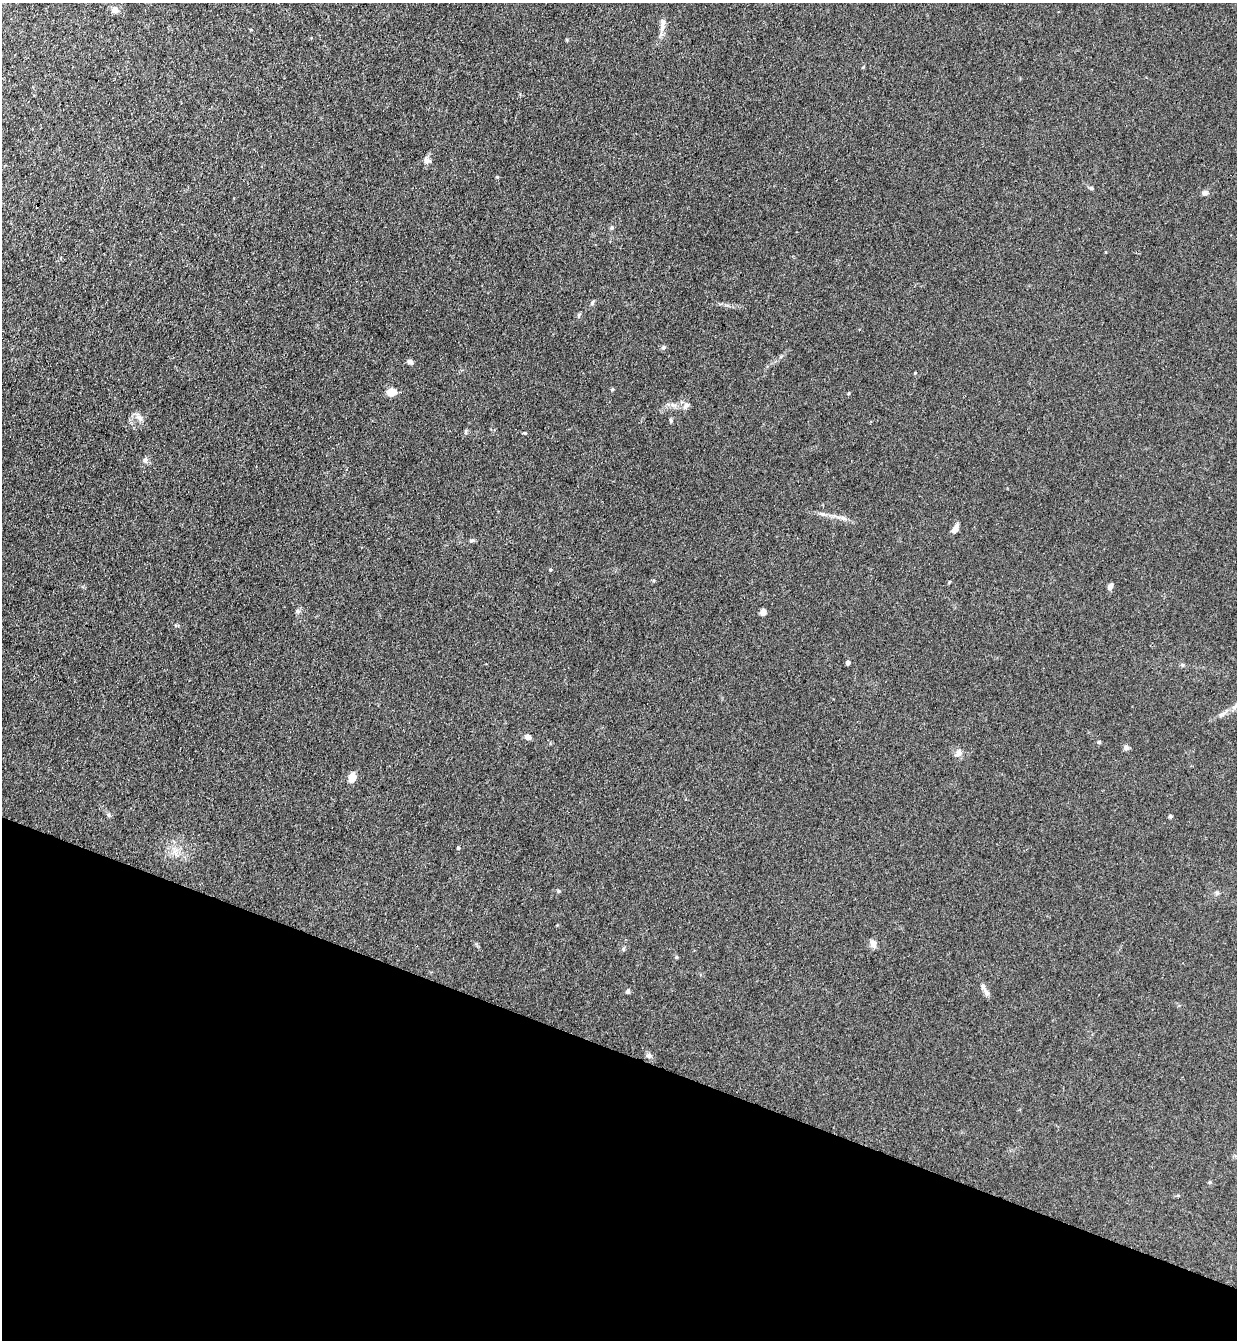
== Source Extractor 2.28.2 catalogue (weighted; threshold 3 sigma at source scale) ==
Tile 15 of 4 x 4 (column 3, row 4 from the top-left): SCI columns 2660-3894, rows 23-1360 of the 5447 x 5397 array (HDU 1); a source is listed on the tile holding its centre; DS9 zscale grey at full resolution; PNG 1239 x 1342 px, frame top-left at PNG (2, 3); no overlay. Shown black and unused: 22% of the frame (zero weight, under 3 of 4 exposures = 5% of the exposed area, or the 3 px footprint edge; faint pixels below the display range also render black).
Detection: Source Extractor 2.28.2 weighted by HDU 2 'WHT'; one run over the whole footprint, this tile lists its part. Background 0.128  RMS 0.0077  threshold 0.0349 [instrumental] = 3 sigma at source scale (4.5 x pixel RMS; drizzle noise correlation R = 1.50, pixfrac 1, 0.05/0.05 arcsec/px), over >= 5 px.
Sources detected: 40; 1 inside a brighter listed object's ellipse — not listed separately; the other 39 listed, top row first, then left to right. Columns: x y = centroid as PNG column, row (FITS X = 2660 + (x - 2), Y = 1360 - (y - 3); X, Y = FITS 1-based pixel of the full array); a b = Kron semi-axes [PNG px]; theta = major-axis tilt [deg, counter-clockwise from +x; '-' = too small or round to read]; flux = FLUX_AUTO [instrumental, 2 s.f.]
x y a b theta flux
115 10 6 6 - 5.4
662 24 24 7 84 5.6
427 161 10 7 -7 2.7
1091 188 6 5 - 1.1
1205 193 7 6 - 2.4
612 228 6 5 - 1.3
592 303 6 4 50 1.2
663 347 6 5 - 1.2
410 362 6 5 - 2.7
915 373 4 3 - 0.61
391 392 10 7 5 8.5
673 405 7 5 -43 2.2
686 405 8 7 - 2.9
139 417 12 5 -37 3.2
671 420 6 4 -70 1.1
524 433 5 4 - 0.81
145 460 7 7 - 2.4
823 514 6 5 - 1.6
843 518 11 5 -18 2.9
955 529 9 5 57 6.2
471 540 6 5 - 1.3
1110 586 9 6 59 2.2
297 611 7 4 -87 1.4
763 612 7 6 - 2.9
848 662 4 4 - 2.3
1182 665 6 4 46 1
527 737 6 5 - 4.8
1099 742 5 5 - 0.96
1126 747 7 6 - 2.1
958 753 9 8 - 3.2
352 777 9 7 80 7.9
1170 816 5 4 - 1.2
458 848 4 4 - 0.93
1217 893 6 5 - 1.4
873 944 10 7 -71 3.9
676 957 5 4 - 0.92
628 991 6 5 - 1.7
987 993 8 6 -74 2.4
649 1056 8 7 - 2.3
Unlisted compact peaks at least as high as the median listed source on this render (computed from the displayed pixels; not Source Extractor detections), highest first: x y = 497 177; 558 891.